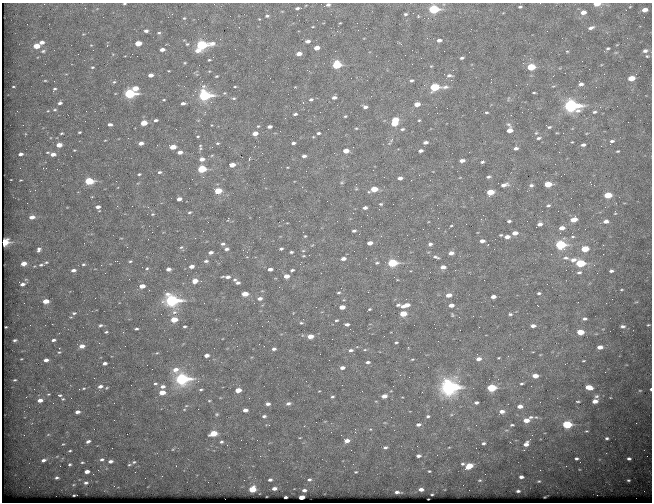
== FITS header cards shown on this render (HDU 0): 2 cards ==
NAXIS1  =                  650 / Width of table row in bytes
NAXIS2  =                  500 / Number of rows in table

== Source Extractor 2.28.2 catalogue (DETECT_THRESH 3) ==
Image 650 x 500 px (HDU 0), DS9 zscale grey, 1 PNG px = 1 image px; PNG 654 x 504 px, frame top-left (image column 1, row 500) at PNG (2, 3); no overlay
Background 664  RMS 3.5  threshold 10.5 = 3 sigma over >= 5 px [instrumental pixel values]
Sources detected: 420; all 420 listed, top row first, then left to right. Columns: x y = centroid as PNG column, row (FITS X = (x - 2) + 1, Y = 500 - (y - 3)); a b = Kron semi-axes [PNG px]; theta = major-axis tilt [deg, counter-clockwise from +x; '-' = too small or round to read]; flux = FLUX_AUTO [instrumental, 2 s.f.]
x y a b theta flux
540 3 2 2 - 420
44 4 2 2 - 150
124 4 3 2 - 250
597 4 5 3 - 2700
328 5 7 4 18 680
520 7 4 3 - 360
297 8 5 3 - 450
433 9 6 4 6 21000
645 10 5 4 - 1500
583 12 5 4 - 1700
172 14 3 2 - 550
405 14 5 4 - 380
267 16 4 3 - 380
418 16 4 4 - 250
184 18 4 4 - 280
259 19 2 2 - 150
340 23 3 3 - 170
27 24 2 2 - 150
313 27 3 2 - 180
591 28 6 4 20 720
471 29 2 2 - 190
146 31 5 4 - 670
547 31 2 2 - 130
159 33 5 4 - 370
83 34 4 3 - 170
439 40 5 4 - 870
308 41 5 4 - 810
42 42 6 4 21 1200
138 43 5 4 - 4100
187 44 5 4 - 320
91 45 4 3 - 170
202 45 8 4 8 27000
36 46 5 4 - 4100
107 46 3 2 - 150
317 48 5 4 - 1900
608 48 4 3 - 290
235 49 2 2 - 98
93 50 2 2 - 390
161 50 5 3 - 1800
197 50 8 5 -7 1800
43 51 7 4 15 490
567 51 5 3 - 220
645 51 5 4 - 670
78 54 2 2 - 100
299 54 5 3 - 1600
647 56 4 4 - 230
462 58 4 3 - 430
209 60 5 3 - 240
265 60 2 2 - 230
582 61 2 2 - 120
185 63 4 3 - 220
337 65 5 5 - 14000
92 67 5 4 - 320
531 67 5 4 - 8700
169 71 3 2 - 170
150 75 4 3 - 1300
449 75 7 4 -2 570
186 76 2 2 - 230
216 76 3 3 - 240
553 76 3 2 - 180
631 78 5 4 - 3700
411 80 4 4 - 450
451 80 2 2 - 910
45 81 5 3 - 210
54 81 2 2 - 130
114 82 5 5 - 370
580 83 7 4 -56 940
516 85 2 2 - 320
13 87 3 2 - 180
235 87 4 2 - 230
435 87 8 4 5 17000
135 88 5 4 - 3100
54 89 6 4 40 410
224 93 5 4 - 270
534 93 4 2 - 260
129 94 6 4 2 25000
204 95 7 5 5 37000
334 97 5 4 - 820
234 98 5 4 - 330
508 98 8 2 69 230
311 99 5 4 - 480
164 100 3 2 - 200
60 103 4 4 - 650
183 103 4 3 - 740
303 103 3 2 - 610
417 104 5 4 - 2400
571 105 8 6 -4 60000
365 107 5 4 - 700
55 110 6 4 2 380
48 111 4 3 - 190
486 112 5 3 - 290
595 112 5 4 - 440
295 114 4 3 - 480
345 116 3 3 - 260
156 120 4 3 - 480
395 120 5 4 - 4600
419 120 4 3 - 250
628 122 2 2 - 330
144 123 5 4 - 3900
394 123 5 4 - 4600
110 124 5 4 - 740
508 124 9 6 -41 570
212 125 4 3 - 160
258 126 5 4 - 280
269 127 4 3 - 790
549 127 6 3 -19 420
98 128 2 2 - 120
356 128 4 4 - 230
402 129 6 4 3 440
510 130 5 4 - 1800
80 132 3 2 - 290
62 133 3 2 - 280
255 133 5 4 - 1800
318 133 5 4 - 390
536 133 6 4 42 350
557 133 4 3 - 190
198 136 3 2 - 220
128 138 3 3 - 120
539 138 6 4 13 450
105 140 5 3 - 180
391 140 8 5 45 520
612 141 8 5 26 680
425 142 5 3 - 820
572 142 4 3 - 190
141 143 4 3 - 1300
217 143 5 4 - 310
293 143 4 3 - 590
59 145 5 4 - 2600
200 145 4 3 - 180
583 145 5 4 - 690
601 146 2 2 - 130
173 147 5 4 - 3600
200 148 7 4 -89 320
516 148 4 4 - 760
74 150 3 3 - 200
346 151 5 4 - 2300
420 151 4 3 - 740
618 151 5 3 - 290
47 152 4 3 - 250
180 152 4 3 - 1300
559 152 3 2 - 540
20 154 4 3 - 760
53 154 5 4 - 1400
212 155 5 3 - 230
304 156 4 4 - 710
202 159 5 4 - 1300
249 159 3 2 - 3900
462 160 5 3 - 1100
482 162 4 3 - 440
232 165 5 4 - 2400
287 167 3 2 - 170
202 169 5 4 - 14000
159 172 5 3 - 410
139 174 3 3 - 290
488 177 5 3 - 470
400 178 4 3 - 1000
20 180 3 2 - 180
89 181 6 4 4 12000
342 182 5 4 - 310
548 184 5 4 - 5200
504 185 9 5 15 1200
531 185 5 4 - 590
594 185 2 2 - 170
356 189 5 3 - 220
374 189 6 4 18 4800
218 191 5 4 - 6400
490 192 5 4 - 5100
608 195 5 4 - 6400
179 199 4 3 - 1300
327 201 2 2 - 220
381 204 4 3 - 300
437 205 2 2 - 360
132 206 2 2 - 200
548 206 5 4 - 420
98 207 4 3 - 980
365 207 4 3 - 830
99 211 4 2 - 140
189 212 5 4 - 320
353 213 3 2 - 250
615 213 4 4 - 220
152 214 5 4 - 280
32 217 5 4 - 1800
438 218 3 2 - 190
574 219 6 4 12 2900
509 221 4 3 - 440
606 221 6 4 3 1100
540 224 4 3 - 1100
452 225 3 2 - 370
562 228 5 4 - 1600
354 231 4 3 - 500
515 233 5 4 - 1700
501 235 3 2 - 270
305 236 3 3 - 230
507 237 5 3 - 1300
573 237 7 4 6 380
195 238 3 2 - 340
482 241 4 3 - 1000
4 242 5 4 - 13000
370 243 5 4 - 1500
223 244 5 3 - 480
430 244 4 4 - 560
560 245 6 5 - 25000
603 245 2 2 - 1100
181 247 6 4 40 380
39 249 7 5 67 760
227 249 5 4 - 640
281 249 4 3 - 390
585 249 5 4 - 6400
303 251 5 3 - 230
211 252 4 3 - 910
291 252 4 3 - 410
451 253 5 3 - 1200
551 254 2 2 - 1300
303 256 4 3 - 210
436 257 8 3 -19 520
366 258 2 2 - 120
566 258 9 6 -8 810
343 259 5 3 - 1100
573 260 8 5 11 1100
130 261 4 3 - 270
206 261 6 4 2 520
46 262 5 4 - 360
23 263 5 4 - 2100
377 263 4 3 - 310
392 263 5 4 - 20000
580 263 6 4 4 14000
83 264 5 3 - 310
41 265 7 4 3 600
101 265 2 2 - 760
594 265 4 3 - 240
191 266 5 4 - 1200
443 267 5 4 - 1400
147 268 4 3 - 270
168 269 4 3 - 1100
270 269 4 3 - 1000
73 270 4 3 - 860
292 270 4 3 - 440
611 271 4 3 - 540
579 272 6 5 - 480
286 276 5 4 - 2000
228 277 6 4 0 1000
235 280 6 5 - 460
195 281 5 4 - 2300
201 281 3 3 - 120
238 283 4 3 - 710
22 284 5 4 - 960
142 286 5 4 - 2200
621 290 4 2 - 210
339 293 4 3 - 320
539 293 4 3 - 370
245 294 5 4 - 3600
449 295 5 4 - 1700
493 297 4 3 - 1100
260 298 6 4 9 970
612 299 2 2 - 140
172 300 7 6 - 49000
46 301 5 4 - 3100
24 303 2 2 - 130
398 305 4 3 - 430
406 305 9 4 18 2300
451 305 5 3 - 1300
538 306 3 2 - 500
316 307 2 2 - 94
342 307 5 4 - 2200
369 309 3 2 - 290
174 312 8 6 15 960
74 313 5 4 - 320
403 314 5 4 - 4600
510 314 4 3 - 360
452 315 5 3 - 240
585 319 4 3 - 560
174 320 5 4 - 4500
336 320 5 4 - 380
301 323 5 4 - 350
347 324 4 3 - 740
30 325 2 2 - 160
100 325 3 3 - 360
648 325 3 2 - 200
184 326 3 3 - 350
533 326 5 3 - 950
623 326 5 4 - 620
6 327 3 2 - 210
479 327 2 2 - 110
136 329 4 2 - 360
106 332 3 2 - 280
123 332 2 2 - 470
580 332 5 4 - 5000
310 336 5 4 - 2100
15 340 4 3 - 440
53 340 4 3 - 620
396 342 3 3 - 290
82 346 5 4 - 1800
125 346 2 2 - 120
264 346 2 2 - 110
408 347 2 2 - 190
600 347 5 4 - 1600
274 349 4 3 - 610
351 350 6 4 13 690
365 350 5 3 - 270
59 352 5 4 - 290
157 353 5 3 - 220
206 355 4 3 - 1100
540 355 4 2 - 160
499 358 3 2 - 190
21 359 3 2 - 160
412 359 5 3 - 250
478 359 5 4 - 1200
46 360 4 3 - 1100
583 361 3 2 - 210
368 362 5 3 - 600
105 363 4 3 - 810
342 368 5 3 - 1000
152 369 3 2 - 170
176 370 8 7 - 1800
535 376 5 4 - 2200
182 379 7 5 3 43000
15 380 3 2 - 260
155 384 4 3 - 340
521 384 4 3 - 340
131 385 2 2 - 180
100 386 6 4 18 1100
163 387 5 4 - 890
449 387 8 8 - 78000
589 387 6 4 -10 3600
84 388 7 5 3 490
491 388 5 4 - 13000
651 389 3 2 - 340
201 390 4 3 - 330
238 390 5 4 - 3500
640 390 4 3 - 190
319 391 3 2 - 140
362 391 2 2 - 96
162 392 5 4 - 3800
48 394 6 4 18 330
59 395 5 3 - 540
384 396 5 4 - 1600
597 396 6 5 - 560
26 397 2 2 - 120
332 397 4 3 - 330
71 398 2 2 - 98
63 399 5 4 - 300
40 400 5 4 - 1700
209 401 3 2 - 200
578 401 5 3 - 300
595 401 5 4 - 1700
476 402 4 3 - 600
288 403 6 4 13 640
268 404 4 3 - 860
186 406 5 3 - 190
520 406 5 4 - 1600
184 409 4 3 - 180
245 410 4 3 - 1200
77 412 5 4 - 1100
502 412 6 4 4 1300
217 414 5 4 - 270
264 416 4 3 - 480
428 416 5 4 - 470
527 420 9 5 29 2800
385 423 5 3 - 200
636 423 3 2 - 170
567 424 6 4 1 16000
418 425 6 4 8 780
512 425 5 3 - 360
370 429 4 3 - 190
506 430 6 3 -16 320
586 431 4 3 - 240
213 433 6 4 13 6900
48 434 6 4 2 270
300 438 3 2 - 160
607 438 3 3 - 400
88 441 4 3 - 610
347 441 5 4 - 1400
221 442 4 3 - 390
510 442 3 2 - 340
483 443 5 5 - 510
63 444 5 3 - 220
526 444 6 4 42 1300
385 447 5 4 - 520
449 447 5 3 - 220
173 449 5 4 - 250
70 451 4 3 - 270
57 456 5 3 - 220
260 456 2 2 - 1400
418 456 4 3 - 740
576 458 3 3 - 460
102 459 5 4 - 520
629 459 4 3 - 510
43 460 5 3 - 810
110 461 4 3 - 770
82 462 4 3 - 230
134 462 5 4 - 350
70 464 3 3 - 330
463 464 5 5 - 420
129 465 5 3 - 250
176 466 3 2 - 240
469 466 7 5 29 4300
429 471 3 3 - 230
87 472 4 3 - 1500
135 472 2 2 - 150
356 472 3 2 - 220
93 474 3 2 - 280
521 477 4 3 - 780
57 478 4 3 - 440
270 480 4 3 - 540
309 480 4 4 - 460
480 480 6 4 0 350
628 480 3 3 - 300
539 481 2 2 - 190
86 483 4 3 - 510
252 489 5 4 - 6000
274 489 4 3 - 1000
421 489 4 3 - 1100
304 490 4 3 - 670
518 491 4 3 - 460
397 492 4 3 - 590
432 494 3 2 - 190
74 495 3 2 - 190
597 495 2 2 - 1800
285 497 3 3 - 400
301 497 4 3 - 2500
At the frame edge (FLAGS 8, measured only in part): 7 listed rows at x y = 540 3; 44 4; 124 4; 597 4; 328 5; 4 242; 651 389